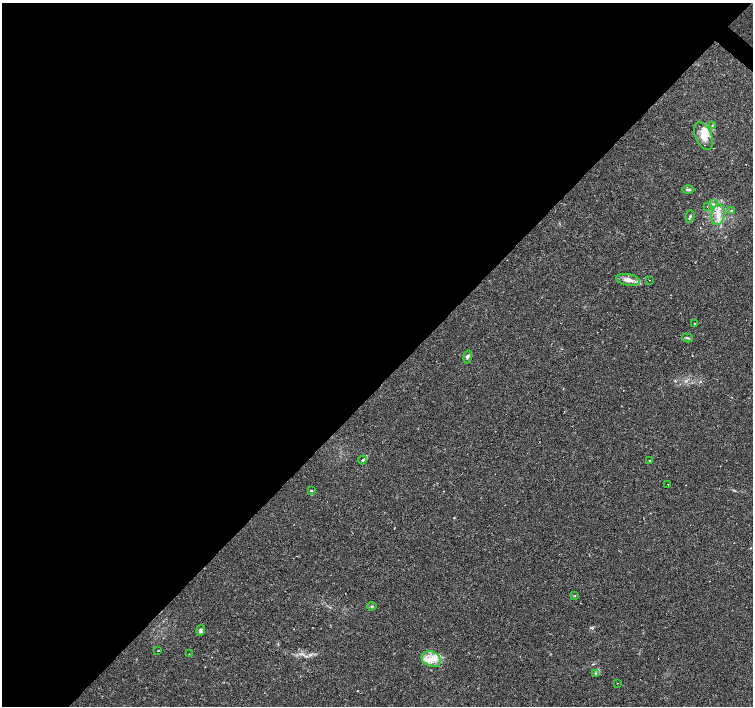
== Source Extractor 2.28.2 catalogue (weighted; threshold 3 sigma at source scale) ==
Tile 5 of 4 x 4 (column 1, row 2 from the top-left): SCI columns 1-1502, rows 2978-4384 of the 6010 x 6019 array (HDU 1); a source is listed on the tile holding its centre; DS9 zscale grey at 2 x 2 block average (1 PNG px = mean of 2 x 2 image px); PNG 755 x 708 px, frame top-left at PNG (2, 3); each listed source drawn as its Kron ellipse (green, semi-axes under 4 px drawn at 4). Shown black and unused: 55% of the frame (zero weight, under 2 of 3 exposures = <1% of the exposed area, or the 3 px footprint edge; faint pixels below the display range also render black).
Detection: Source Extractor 2.28.2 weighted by HDU 2 'WHT'; one run over the whole footprint, this tile lists its part. Background 0.0808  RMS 0.0051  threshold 0.0229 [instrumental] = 3 sigma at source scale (4.5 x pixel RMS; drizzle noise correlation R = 1.50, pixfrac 1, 0.0396/0.0396 arcsec/px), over >= 5 px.
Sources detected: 39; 12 cosmic-ray / hot-pixel residue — neither listed nor drawn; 2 inside a brighter listed object's ellipse — not listed separately; the other 25 listed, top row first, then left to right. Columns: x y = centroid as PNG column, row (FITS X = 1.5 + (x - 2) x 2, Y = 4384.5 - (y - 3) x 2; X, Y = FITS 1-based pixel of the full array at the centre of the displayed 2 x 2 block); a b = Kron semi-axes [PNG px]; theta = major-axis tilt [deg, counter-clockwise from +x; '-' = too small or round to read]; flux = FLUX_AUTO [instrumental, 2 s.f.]
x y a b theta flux
712 125 3 2 - 0.67
703 136 14 8 -67 14
688 190 6 3 0 2
713 204 3 2 - 1
707 206 2 2 - 0.85
731 210 3 2 - 0.81
718 215 10 6 79 11
690 216 6 3 73 1.8
628 280 12 6 -10 8
649 280 2 2 - 0.64
695 324 3 2 - 0.73
688 338 5 3 - 1.6
468 357 7 3 81 2.2
363 460 4 3 - 1.6
649 461 2 2 - 1.3
668 484 2 2 - 0.96
311 490 3 3 - 1
575 596 3 2 - 0.61
372 606 4 3 - 1.3
200 631 5 4 - 2.3
158 651 2 2 - 1.5
189 654 2 2 - 0.73
431 659 10 7 -23 13
596 673 4 3 - 1.5
617 683 2 2 - 0.51
Diffuse or blended objects may show on this block-average render without a row.